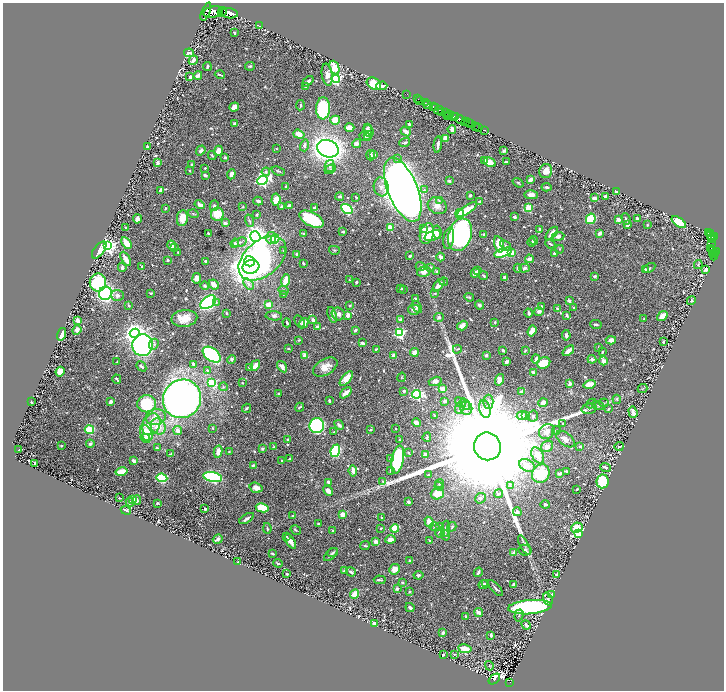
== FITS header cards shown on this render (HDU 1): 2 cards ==
NAXIS1  =                 1443
NAXIS2  =                 1376

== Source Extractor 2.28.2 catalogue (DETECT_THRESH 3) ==
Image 1443 x 1376 px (HDU 1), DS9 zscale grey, zoomed out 1/2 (1 PNG px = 2 x 2 image px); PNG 726 x 692 px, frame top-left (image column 2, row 1375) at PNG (3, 3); each listed source drawn as its Kron ellipse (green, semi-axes under 4 px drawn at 4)
Background 1.11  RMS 0.018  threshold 0.0544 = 3 sigma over >= 5 px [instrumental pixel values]
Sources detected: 777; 34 cannot appear on this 1/2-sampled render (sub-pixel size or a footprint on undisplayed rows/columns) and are neither listed nor drawn; of the other 743, the 500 brightest by FLUX_AUTO listed and drawn (243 fainter detections omitted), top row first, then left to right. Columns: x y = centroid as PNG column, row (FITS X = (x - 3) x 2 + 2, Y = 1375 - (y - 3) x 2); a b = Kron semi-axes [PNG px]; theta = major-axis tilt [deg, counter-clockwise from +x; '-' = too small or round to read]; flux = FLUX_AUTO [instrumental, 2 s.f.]
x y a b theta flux
206 11 9 2 67 1600
213 12 10 5 10 2300
222 12 5 2 - 1100
229 13 9 5 -7 2700
259 26 4 3 - 3.4
234 33 3 2 - 4.5
189 53 5 3 - 22
193 60 5 3 - 16
207 66 4 2 - 6.2
250 66 5 3 - 5
334 68 7 4 -68 110
220 75 5 2 - 4.7
327 75 11 5 -81 30
198 76 4 2 - 17
190 77 3 2 - 5.5
336 79 4 4 - 610
308 81 6 3 41 14
374 84 7 5 -32 63
382 86 5 3 - 19
306 87 3 2 - 3
407 94 2 1 - 17
418 99 2 1 - 24
420 100 2 1 - 42
425 103 2 1 - 42
427 104 3 2 - 360
300 105 5 3 - 4.2
234 107 5 3 - 33
434 107 3 2 - 810
323 108 11 7 89 340
436 108 2 2 - 430
439 110 5 2 - 190
445 112 3 3 - 390
441 113 3 2 - 93
450 114 4 2 - 290
447 116 3 1 - 90
453 117 3 3 - 460
456 117 3 1 - 150
335 120 5 4 - 74
460 120 5 3 - 1500
465 122 3 2 - 490
468 123 3 2 - 580
234 124 3 2 - 7.5
409 124 3 2 - 6.6
471 124 2 2 - 440
475 126 2 1 - 27
349 127 5 3 - 18
368 128 4 3 - 5.4
478 128 2 1 - 58
452 129 4 3 - 18
485 130 2 1 - 15
368 131 6 5 - 18
406 132 5 3 - 22
299 134 6 3 -19 38
368 135 4 4 - 7.9
365 136 6 2 -23 13
446 138 3 3 - 37
405 142 5 3 - 7.7
357 144 5 3 - 15
304 145 6 3 74 13
438 145 8 3 84 13
147 146 3 2 - 4.8
276 149 3 3 - 3
328 149 11 8 -22 2000
201 150 5 3 - 12
504 150 3 2 - 4.8
218 151 5 3 - 35
212 155 4 3 - 4.1
371 155 5 3 - 8.4
374 155 4 3 - 4.2
225 157 4 3 - 5.2
398 159 4 4 - 5.2
485 161 3 2 - 4
490 162 6 4 -29 31
506 162 3 2 - 4.9
158 163 3 3 - 15
191 165 3 2 - 4.1
330 166 6 5 - 12
205 168 2 2 - 4.6
330 169 6 3 28 5.3
190 171 2 2 - 3.1
278 171 7 3 -21 5.4
546 171 7 6 - 30
266 172 4 4 - 9.2
231 174 5 3 - 15
205 175 3 2 - 8.3
263 180 5 4 - 870
530 180 4 3 - 21
449 181 3 2 - 7.3
518 183 6 3 -36 4.4
286 187 3 3 - 4.1
381 187 9 7 -81 16
547 187 5 3 - 6
160 190 4 2 - 9.2
403 190 34 15 -68 7500
425 190 3 3 - 3.7
617 191 3 2 - 18
470 195 3 3 - 5
531 195 7 4 -1 22
340 196 4 4 - 6.1
605 196 3 2 - 9.3
356 197 3 2 - 3.6
594 198 4 3 - 8.6
276 200 6 4 85 42
258 201 5 3 - 8.8
439 201 4 3 - 3.2
480 202 3 3 - 5.6
200 205 5 3 - 20
214 206 5 4 - 7.7
289 206 4 3 - 15
437 206 10 8 -28 24
243 207 3 3 - 3.1
282 207 3 3 - 8.2
314 207 3 2 - 4
165 208 2 2 - 3.7
528 208 3 3 - 170
347 209 6 4 -34 300
467 210 11 4 34 62
193 214 5 3 - 4.3
217 214 6 6 - 66
257 214 3 2 - 5.3
460 214 4 4 - 45
515 217 3 3 - 5.2
182 218 8 5 81 56
137 219 4 3 - 19
311 219 13 7 -27 180
591 219 5 4 - 200
618 219 4 3 - 14
626 219 6 3 -69 5
637 219 3 2 - 10
249 221 6 3 -71 4.7
679 222 8 4 -35 80
225 223 4 3 - 9.1
627 224 3 3 - 14
647 225 3 2 - 3.5
126 228 4 3 - 4.3
390 228 3 2 - 130
424 229 3 3 - 9
540 229 4 3 - 4.8
343 231 3 2 - 4.9
437 232 6 4 -83 24
208 233 2 2 - 8.9
427 233 10 7 75 75
552 233 8 3 49 31
600 233 3 3 - 16
708 233 2 1 - 24
304 234 3 2 - 4
483 234 2 2 - 5.7
710 234 2 2 - 95
460 235 16 11 72 1000
433 236 8 4 20 18
558 236 6 4 7 18
710 236 3 1 - 57
714 236 3 2 - 420
255 237 5 4 - 3500
712 237 2 1 - 160
271 238 5 5 - 18
449 238 11 5 79 31
275 239 4 4 - 170
533 240 5 3 - 7.9
711 240 4 3 - 260
239 242 8 3 16 6.3
126 243 6 4 -56 42
235 243 4 4 - 7.8
532 243 4 3 - 5.7
499 244 8 4 -76 76
550 244 5 2 - 6.1
711 244 2 1 - 16
171 245 5 3 - 29
505 245 6 4 -43 8.9
108 246 4 4 - 1100
174 248 4 3 - 8.4
711 248 2 1 - 9.4
559 249 4 3 - 3.2
99 250 10 5 53 47
283 250 3 2 - 3
334 250 5 4 - 5
713 251 4 2 - 36
178 252 2 2 - 4
717 252 3 2 - 240
503 253 9 4 18 230
512 253 3 3 - 55
554 253 2 2 - 5.4
715 253 2 2 - 120
296 254 3 2 - 4.5
713 254 2 2 - 58
714 255 5 3 - 170
410 256 3 2 - 7.5
441 257 4 3 - 17
262 258 27 17 40 1200
126 259 8 3 -60 39
529 259 4 3 - 19
168 260 2 2 - 14
205 261 3 3 - 3.9
250 261 5 5 - 320
303 263 3 2 - 5.7
698 265 4 3 - 4.6
421 266 5 3 - 4.6
122 267 4 3 - 7.1
142 267 4 3 - 4.6
251 267 8 7 - 740
431 267 4 3 - 3.2
518 268 4 3 - 8.9
525 268 5 4 - 11
649 268 6 4 28 6
645 269 4 3 - 5.1
706 269 3 3 - 11
478 271 3 3 - 7.9
424 272 7 5 15 19
437 272 2 2 - 26
475 273 5 4 - 18
483 276 5 3 - 5.2
595 276 3 3 - 6
197 278 5 4 - 29
505 278 3 3 - 13
286 280 6 4 74 59
349 280 2 2 - 3.4
356 282 3 2 - 5.3
444 282 4 3 - 3.7
98 283 9 8 - 290
214 284 6 3 -43 26
249 284 6 4 -50 8.6
439 285 7 3 50 31
205 286 4 4 - 7.3
401 288 3 3 - 3.1
403 289 4 3 - 3.6
283 290 5 4 - 5.1
105 293 7 6 - 910
151 293 3 2 - 5.9
435 293 3 3 - 3.1
283 294 4 3 - 4.3
117 295 6 5 - 13
469 297 5 3 - 4.2
415 299 3 2 - 7.6
569 301 2 2 - 21
691 301 4 3 - 5.5
208 302 9 5 38 550
216 303 3 3 - 3.3
129 305 4 3 - 3.8
268 305 3 3 - 40
350 305 3 3 - 3.9
479 305 5 3 - 6.9
542 306 2 2 - 3.3
417 307 7 3 -60 9.5
574 308 3 3 - 5
557 309 4 3 - 4.6
414 310 6 5 - 13
539 311 5 4 - 9.8
226 313 2 2 - 3.4
529 313 4 3 - 8
338 314 7 6 - 17
332 315 8 3 -73 24
348 315 4 3 - 20
567 315 4 3 - 11
274 316 8 4 -3 11
662 316 6 3 39 31
439 317 5 4 - 7.8
184 318 13 8 6 52
401 319 4 3 - 8
644 319 2 2 - 3.3
313 320 3 3 - 13
78 321 4 3 - 26
300 322 7 4 -60 6.5
495 322 4 3 - 4.5
287 323 4 2 - 4.9
304 323 5 4 - 35
596 324 6 3 -6 6.9
462 326 5 4 - 25
318 327 4 3 - 14
77 330 5 3 - 21
355 330 4 3 - 6.3
532 331 5 4 - 29
135 333 5 4 - 2800
400 333 4 3 - 440
62 334 6 4 74 60
566 335 5 3 - 9.2
299 340 3 2 - 3.1
611 340 5 4 - 20
663 341 2 2 - 11
362 343 4 3 - 9.4
154 344 5 4 - 8.5
142 345 11 10 - 660
598 348 3 1 - 3.1
288 349 3 2 - 3.7
376 349 3 2 - 4.1
457 349 4 3 - 3.5
503 350 3 2 - 9.2
525 351 4 2 - 4.8
568 351 7 3 40 32
414 352 4 3 - 26
602 352 3 2 - 6.5
212 355 10 6 -37 410
305 355 3 3 - 34
486 355 3 3 - 7.9
393 356 4 3 - 17
232 359 4 4 - 8.8
536 359 4 3 - 13
592 359 4 4 - 7.6
603 361 4 3 - 16
117 362 3 1 - 3.7
506 362 3 2 - 12
544 363 7 5 26 89
193 364 4 3 - 6.9
255 365 5 3 - 30
141 366 5 3 - 7.9
249 367 3 3 - 3
282 367 6 4 -55 16
325 367 13 8 30 38
207 370 3 3 - 5.8
60 372 5 4 - 31
533 372 3 2 - 4.7
402 377 4 3 - 3
346 378 9 4 50 39
117 379 4 2 - 7.9
499 380 6 4 72 24
435 381 6 4 16 17
211 383 4 3 - 170
242 383 2 2 - 3.7
570 384 4 3 - 20
590 384 6 3 17 63
223 387 4 3 - 3.8
443 389 3 3 - 47
642 389 5 2 - 3.4
404 391 2 2 - 18
522 392 4 3 - 14
346 393 7 3 42 25
279 394 3 2 - 4.4
417 394 4 4 - 670
182 399 20 18 51 2500
617 399 5 3 - 4.8
329 401 3 2 - 5.5
445 401 4 3 - 14
31 402 3 2 - 4.4
110 402 3 2 - 16
460 402 6 4 -43 8
488 402 7 5 -88 13
543 403 5 4 - 27
591 403 5 4 - 7.5
604 403 4 2 - 3.6
147 404 9 8 - 210
465 404 6 4 -56 7.3
598 405 6 4 -19 6.9
300 407 5 2 - 5.1
246 408 5 3 - 4.7
459 408 5 4 - 8.4
466 408 7 6 - 17
485 409 9 5 -76 19
589 409 8 5 14 10
609 409 4 2 - 3
633 412 6 2 -72 23
435 415 3 3 - 4.2
522 416 5 4 - 16
525 416 4 3 - 4.7
533 416 5 5 - 8.6
156 417 10 7 15 32
416 423 4 3 - 25
562 423 2 2 - 4.3
151 424 11 8 61 52
339 425 5 3 - 9.3
158 426 8 7 - 55
317 426 7 7 - 540
213 428 3 3 - 4
395 428 2 2 - 5.4
89 430 5 3 - 130
370 430 3 3 - 4.3
556 430 4 3 - 3.7
178 431 5 4 - 21
547 431 8 7 - 25
334 432 3 2 - 4.4
146 433 9 5 -62 100
427 437 5 2 - 3.8
145 438 5 4 - 13
288 439 3 3 - 4.9
565 439 11 6 -39 25
399 440 2 2 - 3.2
90 444 4 4 - 9.1
61 446 2 2 - 3.4
487 446 14 13 - 320000
547 446 6 5 - 16
580 446 3 3 - 7.1
619 446 5 2 - 4.5
274 447 4 3 - 4.2
157 448 4 2 - 5
262 449 3 3 - 6
19 450 2 2 - 5.4
335 451 6 4 67 390
218 452 6 3 78 26
229 452 3 3 - 3
408 453 4 3 - 3.2
171 454 4 3 - 3.9
425 454 3 2 - 27
538 455 9 5 -59 42
290 459 3 2 - 6
390 459 3 3 - 4.4
398 460 14 6 79 370
134 461 3 3 - 13
282 461 2 2 - 6.3
34 463 3 2 - 3.7
253 465 4 3 - 6.4
527 466 8 6 -28 39
606 467 5 3 - 7.9
390 470 4 3 - 3.2
353 471 5 3 - 19
566 471 3 3 - 4.4
122 472 6 3 13 69
560 473 3 3 - 11
541 474 9 8 - 150
428 475 2 2 - 4.5
213 477 9 4 -11 530
162 478 5 4 - 170
383 481 3 3 - 4.1
603 481 7 6 - 180
329 482 3 3 - 14
439 483 4 4 - 4.8
439 486 4 3 - 4.5
510 486 4 2 - 3
256 488 6 5 - 25
577 489 2 2 - 3.8
328 491 5 4 - 18
499 493 4 3 - 5.7
437 494 6 6 - 64
119 498 2 2 - 3.1
480 498 5 5 - 6.4
133 500 4 4 - 30
137 500 5 3 - 11
130 502 4 3 - 12
408 502 3 2 - 6.3
157 503 3 2 - 3
545 504 4 3 - 11
262 508 6 4 -11 91
205 509 2 2 - 25
126 510 5 2 - 14
517 512 4 3 - 13
342 514 4 4 - 23
292 516 3 2 - 3.6
381 517 3 2 - 3.3
247 519 8 3 31 10
429 522 6 3 -60 43
318 524 2 2 - 4.7
435 527 5 3 - 4.9
439 527 3 2 - 13
452 527 5 3 - 4.4
267 528 5 2 - 4.7
381 528 3 2 - 4.4
395 528 4 4 - 120
577 528 6 5 - 110
446 529 8 3 87 12
296 530 5 3 - 4.2
333 531 3 3 - 4.5
440 532 5 4 - 14
579 534 3 3 - 650
445 535 5 3 - 6.5
286 536 4 2 - 3.7
218 539 5 3 - 9.5
390 539 5 4 - 23
430 540 3 3 - 3.2
291 541 8 3 -59 26
376 541 4 3 - 19
524 545 11 2 -60 10
365 546 5 4 - 4.6
525 550 6 5 - 8.7
333 552 5 3 - 5.6
514 553 3 3 - 21
272 554 4 2 - 3.7
331 555 8 3 44 7.5
409 561 3 3 - 4.8
238 562 3 2 - 3.3
278 563 4 2 - 5.5
395 569 5 5 - 32
344 571 3 2 - 5.7
351 572 5 3 - 11
478 572 5 2 - 11
287 574 3 2 - 7.5
418 575 5 4 - 6.7
556 575 3 2 - 4.9
380 580 6 2 -5 7
402 582 3 3 - 3.5
485 584 3 2 - 6.1
514 584 3 3 - 11
483 585 5 3 - 18
397 588 4 4 - 7.7
495 588 10 2 -49 6.5
409 591 3 3 - 4
355 594 5 3 - 39
552 594 3 2 - 3.5
548 599 7 4 -71 7.5
410 607 5 3 - 12
530 607 22 7 5 620
479 612 4 2 - 28
519 615 6 3 72 3.5
466 617 4 3 - 6.1
374 624 3 3 - 29
526 625 5 3 - 13
443 633 3 2 - 9.9
491 635 4 2 - 11
465 649 7 4 -9 42
454 654 4 3 - 3.1
443 655 3 2 - 5.4
489 666 5 3 - 3.2
494 679 6 4 40 190
510 682 2 1 - 6.9
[243 fainter detections neither listed nor drawn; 34 sub-pixel or undisplayed-footprint detections neither listed nor drawn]